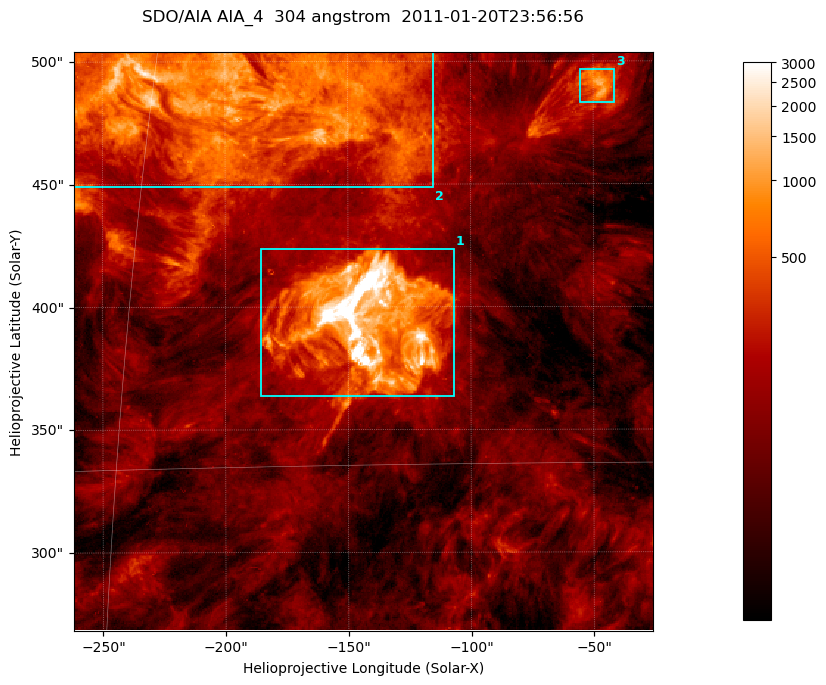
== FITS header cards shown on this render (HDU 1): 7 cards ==
TELESCOP= 'SDO/AIA '           / For AIA: SDO/AIA
INSTRUME= 'AIA_4   '           / For AIA: AIA_ATA1, AIA_ATA2, AIA_ATA3 or AIA_AT
WAVELNTH=                  304 / [angstrom] Wavelength
WAVEUNIT= 'angstrom'           / Wavelength unit: angstrom
DATE-OBS= '2011-01-20T23:56:56.124' / [ISO] Date when observation started; ISO 8
CTYPE1  = 'HPLN-TAN'           / CTYPE1; Typically HPLN
CTYPE2  = 'HPLT-TAN'           / CTYPE2; Typically HPLT

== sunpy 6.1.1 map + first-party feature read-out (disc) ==
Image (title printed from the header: SDO/AIA AIA_4  304 angstrom  2011-01-20T23:56:56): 393 x 393 px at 0.6 arcsec/px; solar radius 975 arcsec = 1625 px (partial field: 1.9% of the solar disc is inside the frame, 100% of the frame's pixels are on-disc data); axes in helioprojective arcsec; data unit not stated in the header (colour bar unlabelled)
Orientation: roll -0.132 deg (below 1 deg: not rotated)
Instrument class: DISC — disc imager (sunpy class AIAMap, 304 A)
Bright regions (active regions / flare kernels): reference = the on-disc median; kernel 3 px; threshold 5 sigma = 360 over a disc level ~109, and >= 1.15x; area >= 154 px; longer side >= 5 px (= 3 arcsec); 3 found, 3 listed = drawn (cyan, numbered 1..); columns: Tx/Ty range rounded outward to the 2 arcsec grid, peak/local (2 s.f.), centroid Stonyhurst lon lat
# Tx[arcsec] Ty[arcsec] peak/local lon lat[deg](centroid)
1 -186..-106 362..424 96 -9 +19
2 -262..-114 448..506 22 -12 +25
3 -56..-40 482..498 12 -3 +25